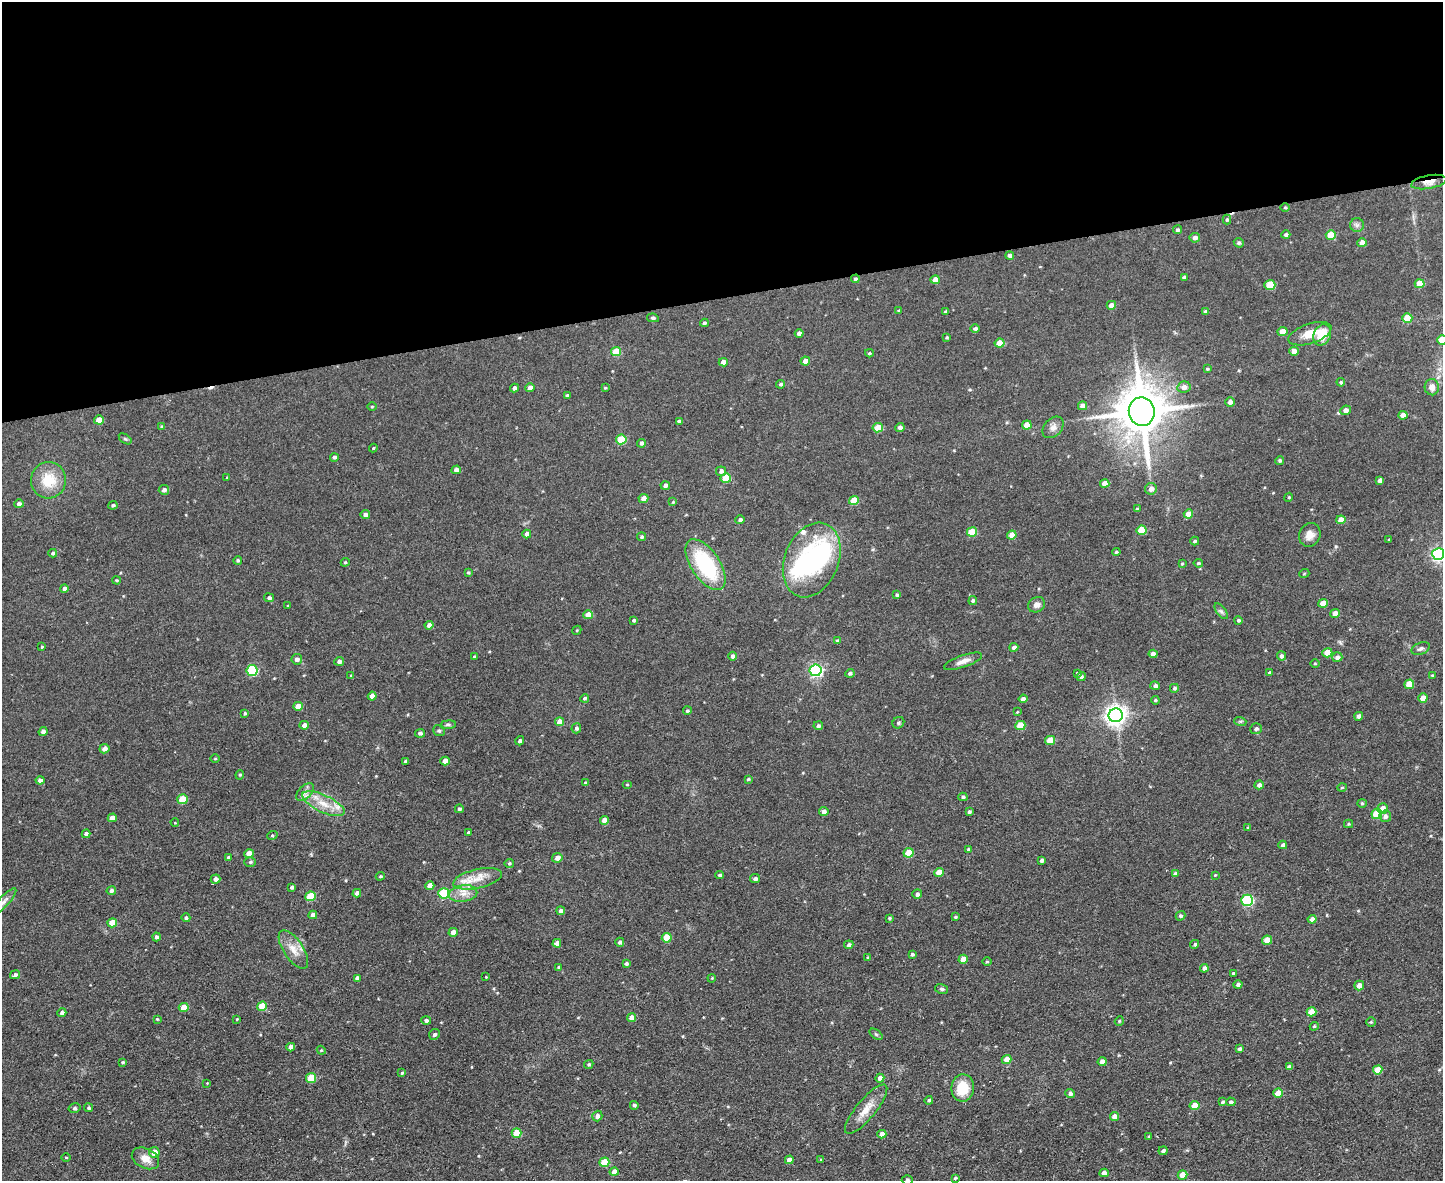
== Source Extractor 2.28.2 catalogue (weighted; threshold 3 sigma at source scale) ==
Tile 2 of 3 x 4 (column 2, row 1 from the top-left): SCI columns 1681-3121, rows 3539-4717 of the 4693 x 4717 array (HDU 1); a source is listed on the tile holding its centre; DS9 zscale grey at full resolution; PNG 1445 x 1183 px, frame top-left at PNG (2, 2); each listed source drawn as its Kron ellipse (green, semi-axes under 4 px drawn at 4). Shown black and unused: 25% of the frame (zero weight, under 2 of 3 exposures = <1% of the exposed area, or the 3 px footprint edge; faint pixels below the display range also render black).
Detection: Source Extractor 2.28.2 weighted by HDU 2 'WHT'; one run over the whole footprint, this tile lists its part. Background 0.0555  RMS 0.0087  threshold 0.039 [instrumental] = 3 sigma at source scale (4.5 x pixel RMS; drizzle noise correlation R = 1.50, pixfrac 1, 0.05/0.05 arcsec/px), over >= 5 px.
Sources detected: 317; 1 inside a brighter object's white glare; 1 cosmic-ray / hot-pixel residue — neither listed nor drawn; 3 inside a brighter listed object's ellipse — not listed separately; the other 312 listed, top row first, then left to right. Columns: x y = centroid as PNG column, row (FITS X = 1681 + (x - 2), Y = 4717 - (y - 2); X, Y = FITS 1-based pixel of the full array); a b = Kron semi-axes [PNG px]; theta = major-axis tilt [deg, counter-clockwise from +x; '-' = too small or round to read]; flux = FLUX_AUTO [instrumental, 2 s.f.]
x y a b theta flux
1429 182 18 6 10 5.9
1285 208 5 3 - 0.86
1227 220 5 4 - 1.2
1357 225 7 7 - 2.4
1177 230 4 4 - 2
1286 235 4 4 - 1.7
1331 235 5 4 - 17
1195 238 5 4 - 3.9
1239 243 5 4 - 1.6
1362 243 4 4 - 7.5
1010 256 4 4 - 2.9
1184 277 4 3 - 2.4
855 279 4 4 - 1.6
935 280 4 4 - 8
1420 284 5 4 - 12
1270 285 5 5 - 27
1111 305 4 4 - 6
899 311 4 4 - 1.3
945 312 3 3 - 1.2
1205 312 4 4 - 1.9
653 318 6 4 -10 1.4
1407 318 5 4 - 17
704 323 4 3 - 1.4
975 329 4 4 - 2.5
1283 332 5 4 - 7
799 334 4 4 - 4.1
1310 334 22 10 18 12
1322 335 11 8 65 17
947 337 4 3 - 1
1442 340 5 5 - 14
1000 343 5 4 - 12
1294 351 5 4 - 5.7
616 352 5 4 - 24
869 353 4 3 - 1
805 361 5 4 - 5.3
723 362 4 4 - 4.6
1207 369 4 3 - 1.1
1341 382 4 4 - 1.2
781 384 4 4 - 1.8
1184 387 6 5 - 5.2
1432 387 8 7 - 6
514 388 4 3 - 2.8
530 388 5 4 - 5.1
605 388 3 3 - 0.74
567 395 4 3 - 1.5
1230 402 5 4 - 3.3
1082 406 4 4 - 5.2
372 407 4 3 - 0.76
1346 410 5 5 - 3.9
1142 412 14 13 - 3700
1403 415 4 4 - 6.4
99 420 5 4 - 11
679 421 4 3 - 1.6
1027 425 5 4 - 11
162 427 4 4 - 1.2
900 427 4 4 - 3
1053 427 12 8 48 4.7
878 428 5 4 - 15
125 439 7 4 -36 1.2
621 439 5 5 - 30
641 443 4 4 - 2.6
373 448 4 4 - 0.79
334 457 4 4 - 1.9
1280 460 4 4 - 1.6
456 470 5 4 - 3.9
721 471 5 5 - 2.6
227 478 4 3 - 0.94
726 478 5 5 - 19
48 480 18 17 - 22
1380 480 4 4 - 3.8
1105 483 5 4 - 7.8
665 485 5 4 - 2.9
1151 489 6 5 - 4.2
164 490 5 5 - 2.8
1289 497 4 3 - 0.79
643 498 5 4 - 4.6
854 500 5 4 - 16
673 502 4 4 - 0.77
19 504 5 4 - 2.5
113 505 4 4 - 1.4
1137 509 4 3 - 1.3
1188 514 4 4 - 8.7
365 515 4 4 - 3.2
740 520 4 4 - 2.5
1341 520 4 4 - 8.4
1141 530 5 5 - 20
972 532 5 4 - 18
527 534 4 4 - 4
1012 535 5 4 - 9.2
1310 535 12 10 66 6.7
642 537 4 4 - 1.6
1389 540 3 2 - 0.75
1195 541 4 3 - 1.4
1116 552 4 3 - 1.2
53 553 4 4 - 1.8
1438 554 6 6 - 170
238 560 4 4 - 1.2
812 560 39 27 68 120
345 562 4 4 - 0.93
1198 563 5 4 - 1.2
1182 564 3 3 - 0.79
705 565 29 14 -56 68
468 572 4 4 - 1
1304 574 5 3 - 0.68
117 580 4 3 - 0.89
64 588 4 4 - 2.5
897 595 4 4 - 1.2
269 598 5 4 - 1.9
973 601 4 4 - 1.7
1323 603 5 4 - 9.7
288 605 4 3 - 0.65
1037 605 9 7 33 4.4
1221 611 9 4 -54 2
1335 613 4 4 - 5.7
588 615 5 4 - 9.5
634 620 4 3 - 1.4
1238 620 4 4 - 1.4
429 625 4 4 - 4.1
577 630 5 3 - 0.84
837 641 4 3 - 0.95
42 647 3 3 - 0.77
1014 647 4 4 - 3.6
1421 649 10 5 21 2.3
1327 653 5 4 - 13
1153 654 4 4 - 5.3
732 656 4 4 - 2.5
1281 656 4 4 - 2.8
474 657 4 4 - 1.1
1337 657 5 5 - 3.1
297 659 5 5 - 2.9
339 661 5 4 - 2.7
963 661 20 6 19 6
1315 664 5 3 - 0.81
816 670 6 5 - 160
252 671 5 5 - 51
1269 672 4 4 - 1.1
850 673 4 4 - 1.9
1077 673 4 3 - 0.89
351 675 4 3 - 0.76
1433 675 3 3 - 1
1081 677 5 4 - 1.7
1409 684 5 5 - 19
1155 686 5 4 - 2.5
1174 688 4 4 - 1.6
372 696 4 4 - 7.1
585 698 4 4 - 1.4
1423 698 4 4 - 8.1
1023 699 4 4 - 3.1
1155 700 4 3 - 1.2
298 706 5 4 - 11
687 711 4 4 - 1.4
1017 712 4 3 - 0.64
245 713 4 3 - 1.2
1116 715 7 7 - 520
1359 716 4 4 - 3
1240 721 6 4 -17 1.2
559 722 4 4 - 7.7
898 723 6 5 - 1.5
304 725 4 4 - 4.3
448 725 8 4 8 1.6
818 726 5 4 - 1.8
1020 726 5 4 - 19
576 728 5 5 - 2.2
1256 729 6 5 - 2
439 731 6 5 - 1.4
43 732 5 4 - 3.2
420 733 5 4 - 1.8
1050 740 5 4 - 15
520 741 5 4 - 1.6
104 749 5 4 - 4.3
215 758 4 3 - 0.69
406 761 3 3 - 1.5
445 761 4 4 - 7
240 775 5 4 - 1.1
748 779 4 4 - 1.1
40 780 4 4 - 2.8
585 783 4 3 - 1.2
627 784 5 3 - 0.83
1259 785 4 4 - 3.1
1342 787 5 3 - 0.83
305 792 11 6 45 3.9
963 797 4 4 - 1.4
182 799 5 5 - 18
1362 803 4 4 - 0.94
323 804 23 8 -25 14
1383 808 5 5 - 6.6
459 809 4 4 - 1.6
824 812 5 4 - 3.8
969 812 4 3 - 1.6
1377 814 5 5 - 25
1385 816 6 5 - 3.4
112 818 4 4 - 7.3
604 820 4 4 - 6.6
175 823 4 3 - 0.57
1349 824 4 4 - 0.94
1248 827 3 3 - 1
468 832 4 3 - 1
86 834 4 4 - 3.6
272 836 5 3 - 0.89
1283 845 4 4 - 2.2
969 849 4 4 - 1.2
909 853 5 4 - 19
249 854 5 4 - 9.3
228 857 4 3 - 0.99
557 858 5 4 - 4.2
1042 860 4 3 - 2.2
250 862 6 5 - 1.4
509 863 5 4 - 1.2
939 873 5 4 - 10
1175 874 4 4 - 2.2
720 875 4 3 - 1.4
1215 875 3 3 - 0.61
380 876 4 3 - 0.9
216 879 5 4 - 3.6
478 879 25 9 13 14
755 879 5 4 - 2.3
430 886 4 4 - 7.3
292 887 4 3 - 1.8
111 891 4 4 - 2.5
357 893 4 4 - 3.2
444 893 5 5 - 41
463 894 14 8 9 7.6
917 894 5 4 - 2.2
310 896 5 4 - 25
1247 900 6 5 - 84
4 901 17 5 47 3.6
561 911 4 4 - 2.7
313 915 4 4 - 4.3
1180 916 5 4 - 1.5
955 917 3 3 - 1.1
186 918 4 4 - 1.8
889 918 4 3 - 0.99
1312 919 4 4 - 3.6
112 923 5 4 - 13
453 932 4 4 - 5.4
156 937 4 4 - 2.1
667 938 5 4 - 18
1267 940 5 4 - 13
620 942 4 4 - 2.1
557 943 4 4 - 3.6
1195 944 4 4 - 1.4
849 945 5 4 - 1.9
293 950 22 10 -56 10
912 954 3 3 - 1.5
868 957 4 3 - 1
963 959 4 4 - 9.4
987 962 5 3 - 0.86
626 964 4 3 - 1.7
559 967 4 4 - 1.8
1204 968 4 4 - 2.8
1233 974 3 3 - 1.4
15 975 5 4 - 2.2
486 977 2 2 - 0.49
357 978 4 4 - 2.2
712 978 4 3 - 0.71
1238 985 4 4 - 2.4
1359 986 5 4 - 5.3
942 989 6 5 - 1.6
262 1006 5 4 - 16
184 1007 5 4 - 12
1312 1012 5 4 - 10
62 1013 4 4 - 2.6
632 1018 4 4 - 6.2
157 1019 4 3 - 0.7
237 1019 4 3 - 0.65
426 1021 5 4 - 2.1
1119 1021 5 4 - 0.96
1371 1022 4 4 - 1
1314 1026 4 4 - 0.87
434 1034 6 5 - 1.9
876 1034 7 4 -37 1.3
291 1047 4 4 - 5
1240 1049 4 3 - 2
321 1050 4 3 - 0.74
1007 1059 5 4 - 9.5
1102 1061 4 4 - 3.8
123 1062 4 3 - 0.97
589 1064 5 4 - 1.5
1289 1067 4 4 - 2
1378 1070 5 4 - 13
402 1073 4 4 - 1.1
311 1078 5 5 - 21
880 1078 4 4 - 4.2
207 1083 3 3 - 0.63
963 1088 13 11 83 22
1070 1093 4 4 - 2.3
1278 1093 5 4 - 12
929 1100 4 4 - 1.3
1223 1102 4 4 - 1.4
1231 1102 4 4 - 1.8
634 1105 4 4 - 1.6
1194 1106 5 4 - 10
75 1108 6 4 14 1.6
89 1108 4 4 - 1.3
866 1109 31 9 50 12
597 1116 5 5 - 3.3
1115 1117 5 4 - 6.3
516 1133 5 4 - 18
882 1134 4 4 - 5.9
1149 1137 3 3 - 0.9
1163 1151 4 4 - 2.1
154 1152 5 5 - 8.7
66 1158 5 3 - 0.84
145 1158 14 9 -26 9
789 1160 4 4 - 5.6
821 1160 4 3 - 0.79
604 1162 5 4 - 17
614 1172 4 4 - 5.1
1104 1173 4 4 - 4.2
1183 1175 5 4 - 9.6
955 1178 4 4 - 1.1
907 1180 5 4 - 1.4
Overlapping masked pixels (flux is a lower limit): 2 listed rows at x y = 1429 182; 855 279
Isophote crosses this tile's border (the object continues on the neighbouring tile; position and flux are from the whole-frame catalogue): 4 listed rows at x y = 1442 340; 1438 554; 4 901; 907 1180